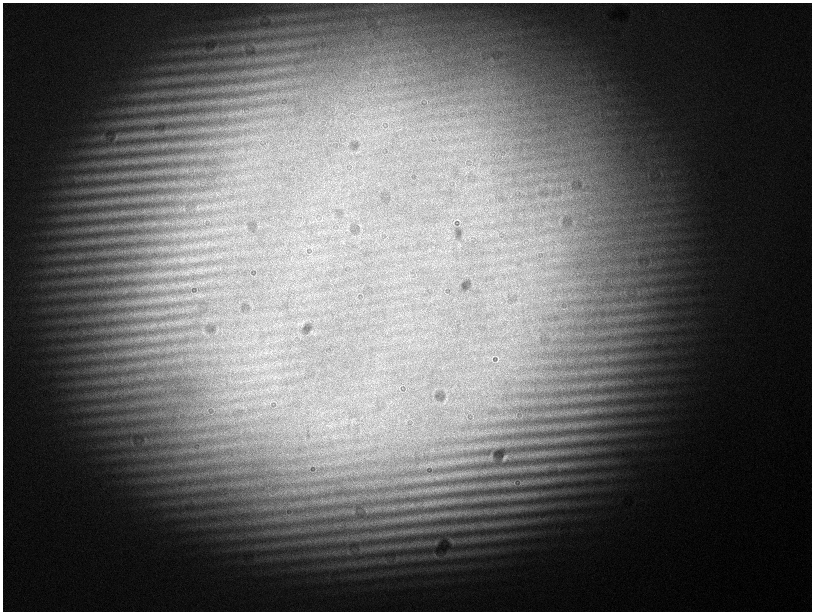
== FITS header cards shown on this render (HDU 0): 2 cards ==
NAXIS1  =                 1619
NAXIS2  =                 1219

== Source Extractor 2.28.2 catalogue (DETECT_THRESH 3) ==
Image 1619 x 1219 px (HDU 0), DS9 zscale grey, zoomed out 1/2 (1 PNG px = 2 x 2 image px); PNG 814 x 614 px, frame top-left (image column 2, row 1218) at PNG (3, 3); no overlay
Background 1810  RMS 140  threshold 429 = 3 sigma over >= 5 px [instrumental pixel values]
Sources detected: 4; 1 cannot appear on this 1/2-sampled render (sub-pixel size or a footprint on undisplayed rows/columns) and is not listed; the other 3 listed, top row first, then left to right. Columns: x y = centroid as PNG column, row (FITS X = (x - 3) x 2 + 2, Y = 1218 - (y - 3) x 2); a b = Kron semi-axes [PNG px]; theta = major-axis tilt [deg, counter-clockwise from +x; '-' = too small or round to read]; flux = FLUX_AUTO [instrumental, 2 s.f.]
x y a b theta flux
127 174 4 2 - 28000
505 457 4 2 - 43000
520 482 4 2 - 21000
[1 sub-pixel or undisplayed-footprint detection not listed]